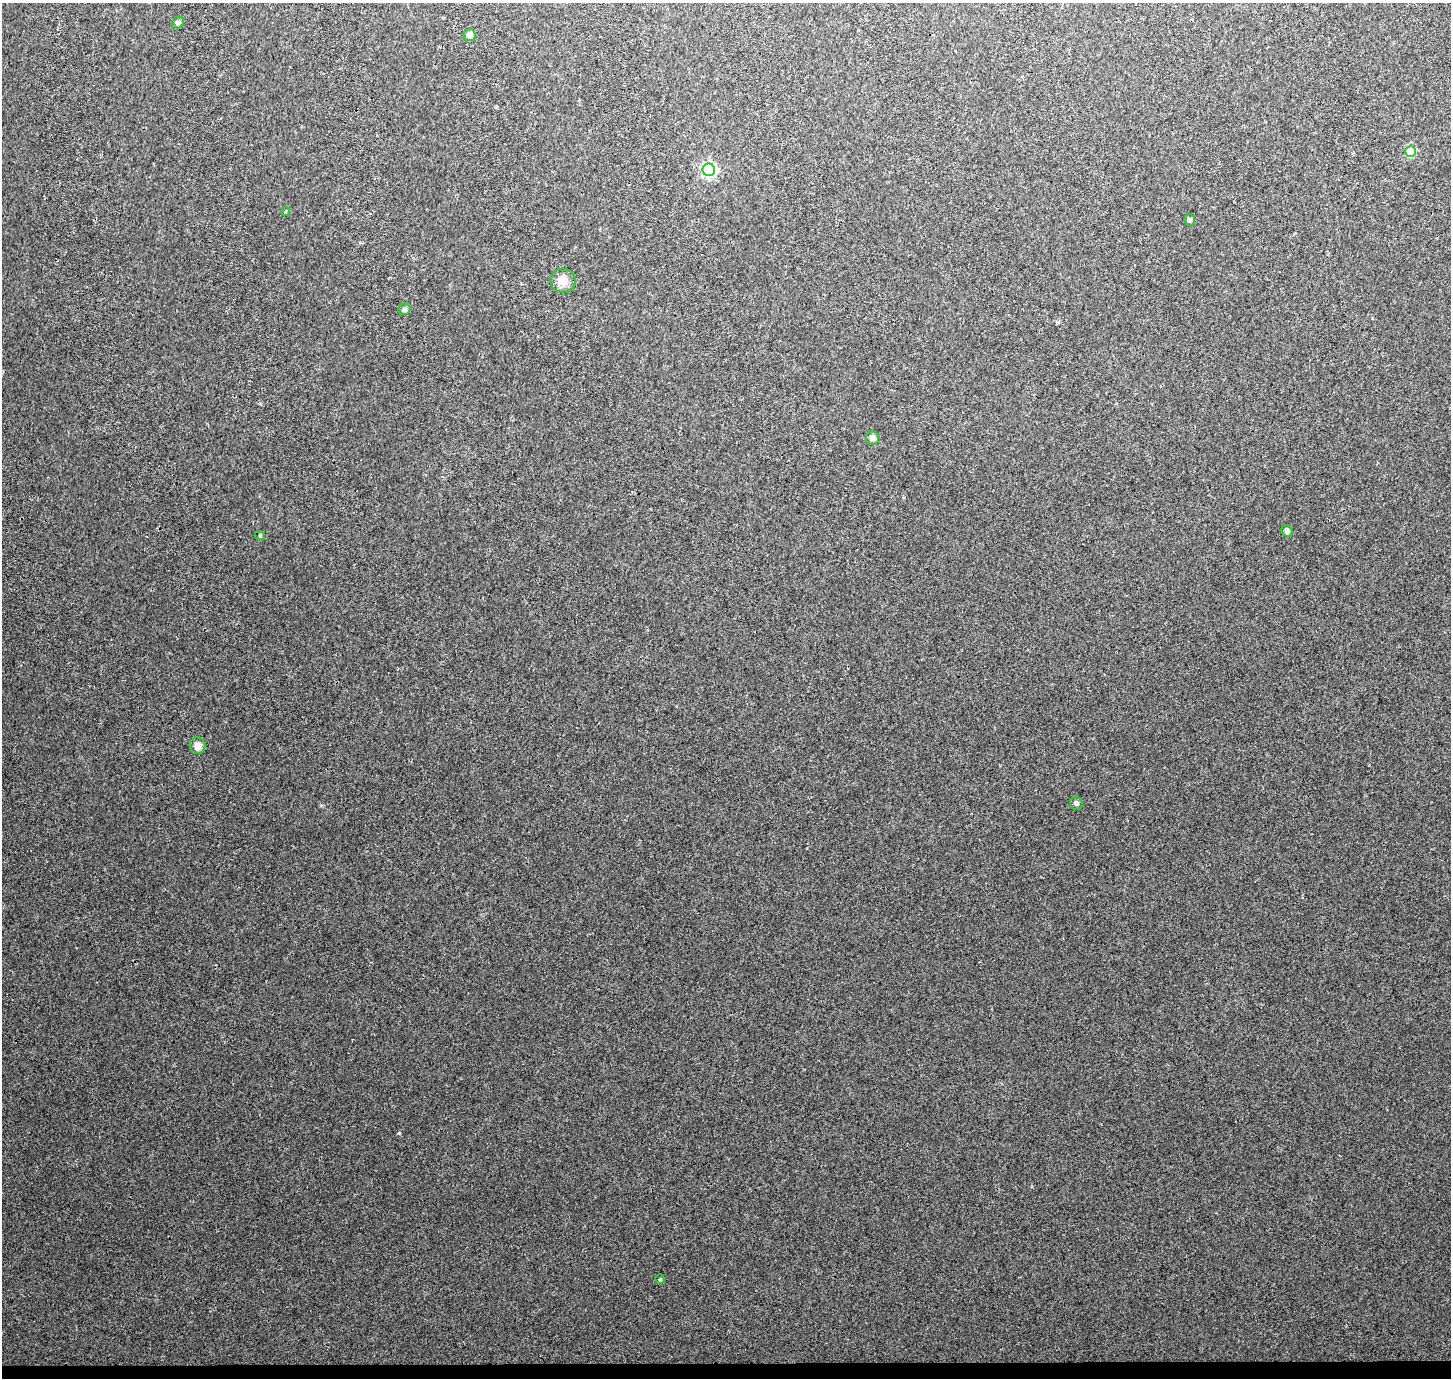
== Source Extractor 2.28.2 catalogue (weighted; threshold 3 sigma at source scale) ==
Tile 8 of 3 x 3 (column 2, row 3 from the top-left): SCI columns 1452-2900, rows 260-1635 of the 4359 x 4647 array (HDU 1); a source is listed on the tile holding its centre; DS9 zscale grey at full resolution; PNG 1453 x 1380 px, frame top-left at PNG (2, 3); each listed source drawn as its Kron ellipse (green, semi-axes under 4 px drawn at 4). Shown black and unused: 1% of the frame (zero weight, under 3 of 4 exposures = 4% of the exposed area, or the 3 px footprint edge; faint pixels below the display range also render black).
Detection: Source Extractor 2.28.2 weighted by HDU 2 'WHT'; one run over the whole footprint, this tile lists its part. Background 0.0037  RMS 0.0023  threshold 0.0104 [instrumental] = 3 sigma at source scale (4.5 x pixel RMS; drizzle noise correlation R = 1.50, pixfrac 1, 0.0396/0.0396 arcsec/px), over >= 5 px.
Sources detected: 14; all 14 listed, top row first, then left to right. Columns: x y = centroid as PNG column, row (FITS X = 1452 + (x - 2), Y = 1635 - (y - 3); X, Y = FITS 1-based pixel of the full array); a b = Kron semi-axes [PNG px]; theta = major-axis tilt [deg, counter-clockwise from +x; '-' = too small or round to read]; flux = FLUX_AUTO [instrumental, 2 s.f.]
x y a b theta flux
178 23 6 5 - 0.71
469 35 6 6 - 1.4
1410 151 5 5 - 11
709 170 6 6 - 44
286 212 4 3 - 0.31
1190 220 6 5 - 0.68
563 281 12 12 - 2.5
405 309 6 5 - 0.52
873 438 6 6 - 1.2
1287 531 6 5 - 0.66
260 536 5 3 - 0.2
197 746 8 8 - 1.8
1076 803 7 6 - 0.69
660 1279 4 4 - 0.22
Unlisted compact peaks at least as high as the median listed source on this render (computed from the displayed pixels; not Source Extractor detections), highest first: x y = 399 1133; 321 805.